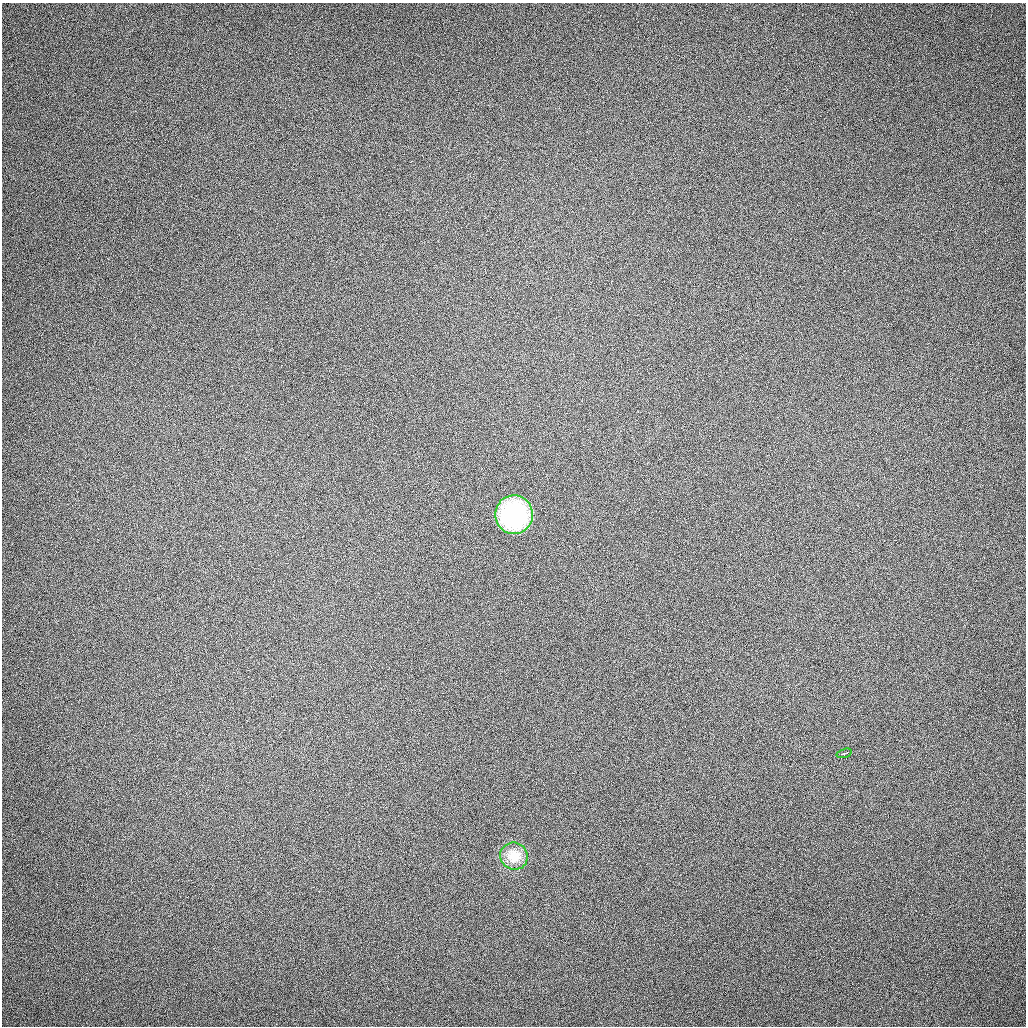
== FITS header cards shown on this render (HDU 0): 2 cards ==
NAXIS1  =                 1024 / length of data axis 1
NAXIS2  =                 1024 / length of data axis 2

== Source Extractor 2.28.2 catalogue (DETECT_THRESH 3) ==
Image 1024 x 1024 px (HDU 0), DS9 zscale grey, 1 PNG px = 1 image px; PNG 1028 x 1028 px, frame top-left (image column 1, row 1024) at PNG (2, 3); each listed source drawn as its Kron ellipse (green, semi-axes under 4 px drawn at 4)
Background 215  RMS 14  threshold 43.4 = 3 sigma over >= 5 px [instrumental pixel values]
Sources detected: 3; all 3 listed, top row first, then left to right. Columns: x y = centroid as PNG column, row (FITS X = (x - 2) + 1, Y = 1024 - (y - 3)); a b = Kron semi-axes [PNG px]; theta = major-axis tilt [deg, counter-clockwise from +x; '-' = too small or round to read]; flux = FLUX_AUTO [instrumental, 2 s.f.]
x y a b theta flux
514 515 19 19 - 130000
844 753 8 3 17 6600
514 856 14 13 - 23000